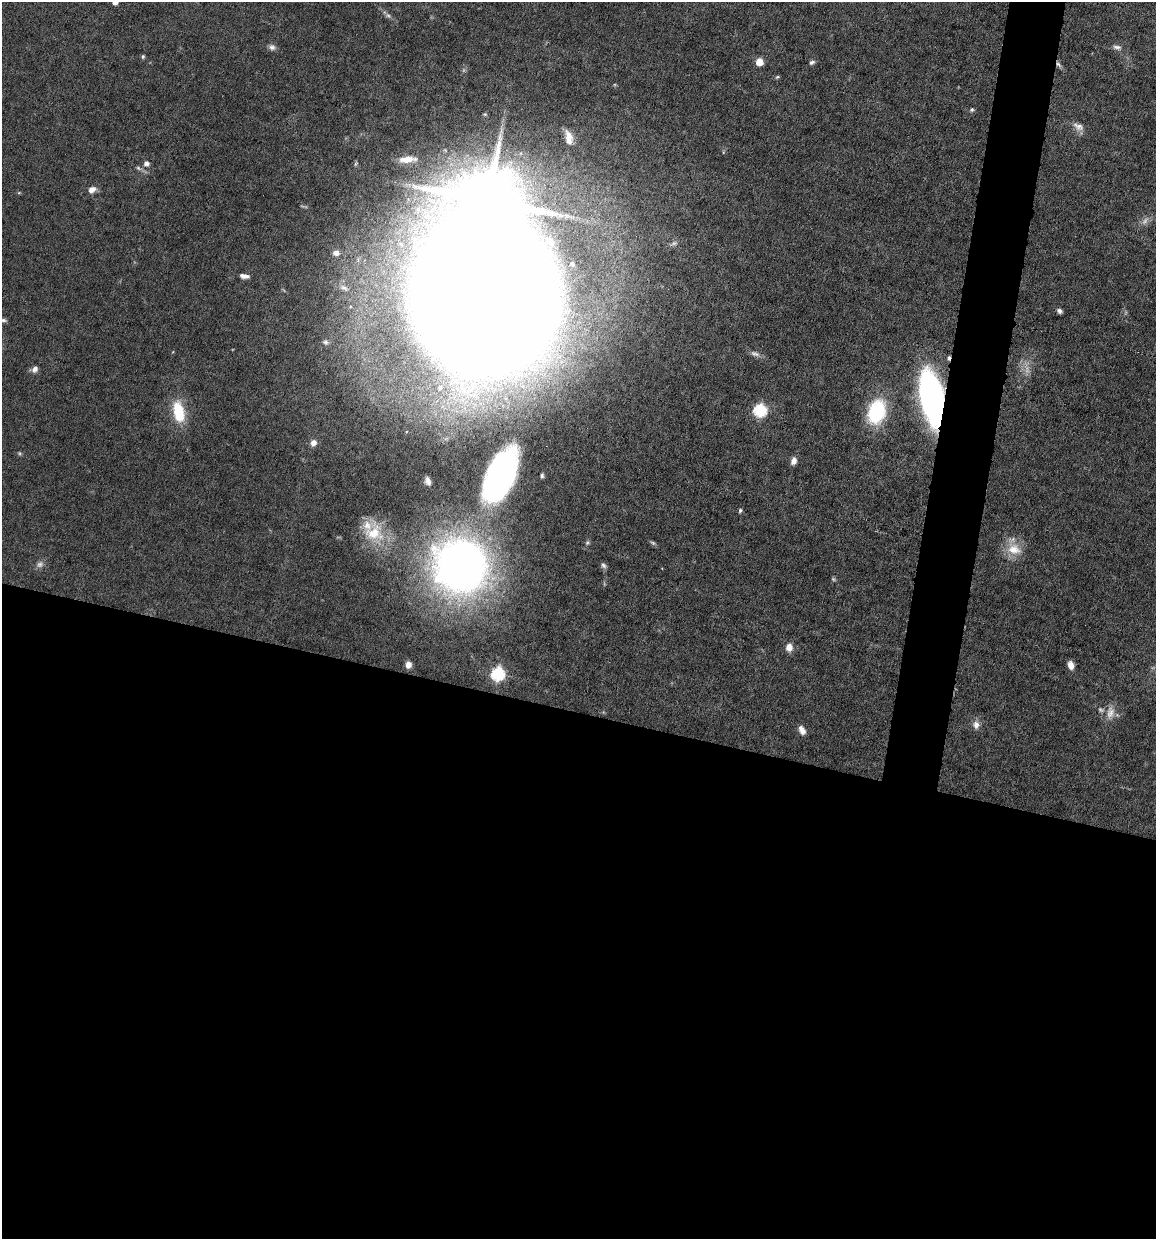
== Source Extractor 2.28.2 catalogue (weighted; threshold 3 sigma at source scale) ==
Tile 14 of 4 x 4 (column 2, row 4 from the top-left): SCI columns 1273-2426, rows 1-1237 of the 4972 x 4949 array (HDU 1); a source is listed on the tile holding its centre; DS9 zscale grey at full resolution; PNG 1158 x 1241 px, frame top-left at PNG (2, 2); no overlay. Shown black and unused: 46% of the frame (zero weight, under 6 of 12 exposures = <1% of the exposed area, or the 3 px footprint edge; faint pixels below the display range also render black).
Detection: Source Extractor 2.28.2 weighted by HDU 2 'WHT'; one run over the whole footprint, this tile lists its part. Background 0.0782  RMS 0.0027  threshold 0.011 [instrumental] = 3 sigma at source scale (4.09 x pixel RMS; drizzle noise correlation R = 1.36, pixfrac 0.8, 0.05/0.05 arcsec/px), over >= 5 px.
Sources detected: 59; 7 too faint to see at this stretch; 1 inside a brighter object's white glare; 1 cosmic-ray / hot-pixel residue — not listed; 2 inside a brighter listed object's ellipse — not listed separately; the other 48 listed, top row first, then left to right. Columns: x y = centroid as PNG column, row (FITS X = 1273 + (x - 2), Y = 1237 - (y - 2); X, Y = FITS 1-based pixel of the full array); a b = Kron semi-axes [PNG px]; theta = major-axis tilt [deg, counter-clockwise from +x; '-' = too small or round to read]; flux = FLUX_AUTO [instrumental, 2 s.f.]
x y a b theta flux
115 2 5 4 - 2.1
388 15 9 6 -36 0.79
272 47 10 7 -19 1
1117 47 13 6 -13 1.1
143 56 6 4 76 0.43
759 62 5 5 - 6.4
812 62 7 5 21 0.69
1058 64 11 4 -50 0.85
777 77 6 4 43 0.33
972 109 5 5 - 0.48
1078 126 16 10 -33 1.9
569 138 19 9 -78 3
407 159 20 7 4 3.8
146 163 7 6 - 1.1
92 190 11 7 25 1.7
336 253 6 5 - 1.2
244 276 12 6 -10 1.4
344 288 13 6 -30 1.2
486 294 110 77 -84 2800
1059 311 6 4 -37 0.83
3 320 9 5 -4 0.66
325 342 8 7 - 0.79
755 354 13 7 -16 1.2
35 369 9 7 55 1.2
440 388 9 7 60 1.4
932 398 33 13 -80 160
760 410 6 6 - 39
178 412 26 12 -77 10
876 412 29 20 73 17
313 443 9 8 - 1.6
20 453 6 5 - 0.42
794 461 8 6 76 1.5
500 475 43 21 65 110
542 476 5 3 - 0.52
428 481 6 4 -71 1.1
740 510 5 4 - 0.48
373 533 28 27 - 9.8
587 542 6 6 - 0.49
1014 549 23 17 -20 5.5
603 565 8 6 -41 0.74
460 566 53 51 -37 160
789 647 10 8 87 2
408 665 6 5 - 1.6
1071 665 8 5 -76 2.1
498 674 7 6 - 43
1110 713 20 11 84 2.9
976 725 11 9 -82 1.7
802 730 11 7 -63 1.7
Overlapping masked pixels (flux is a lower limit): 2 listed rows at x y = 1058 64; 932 398
Isophote crosses this tile's border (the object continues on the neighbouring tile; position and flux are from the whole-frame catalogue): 2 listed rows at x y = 115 2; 3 320